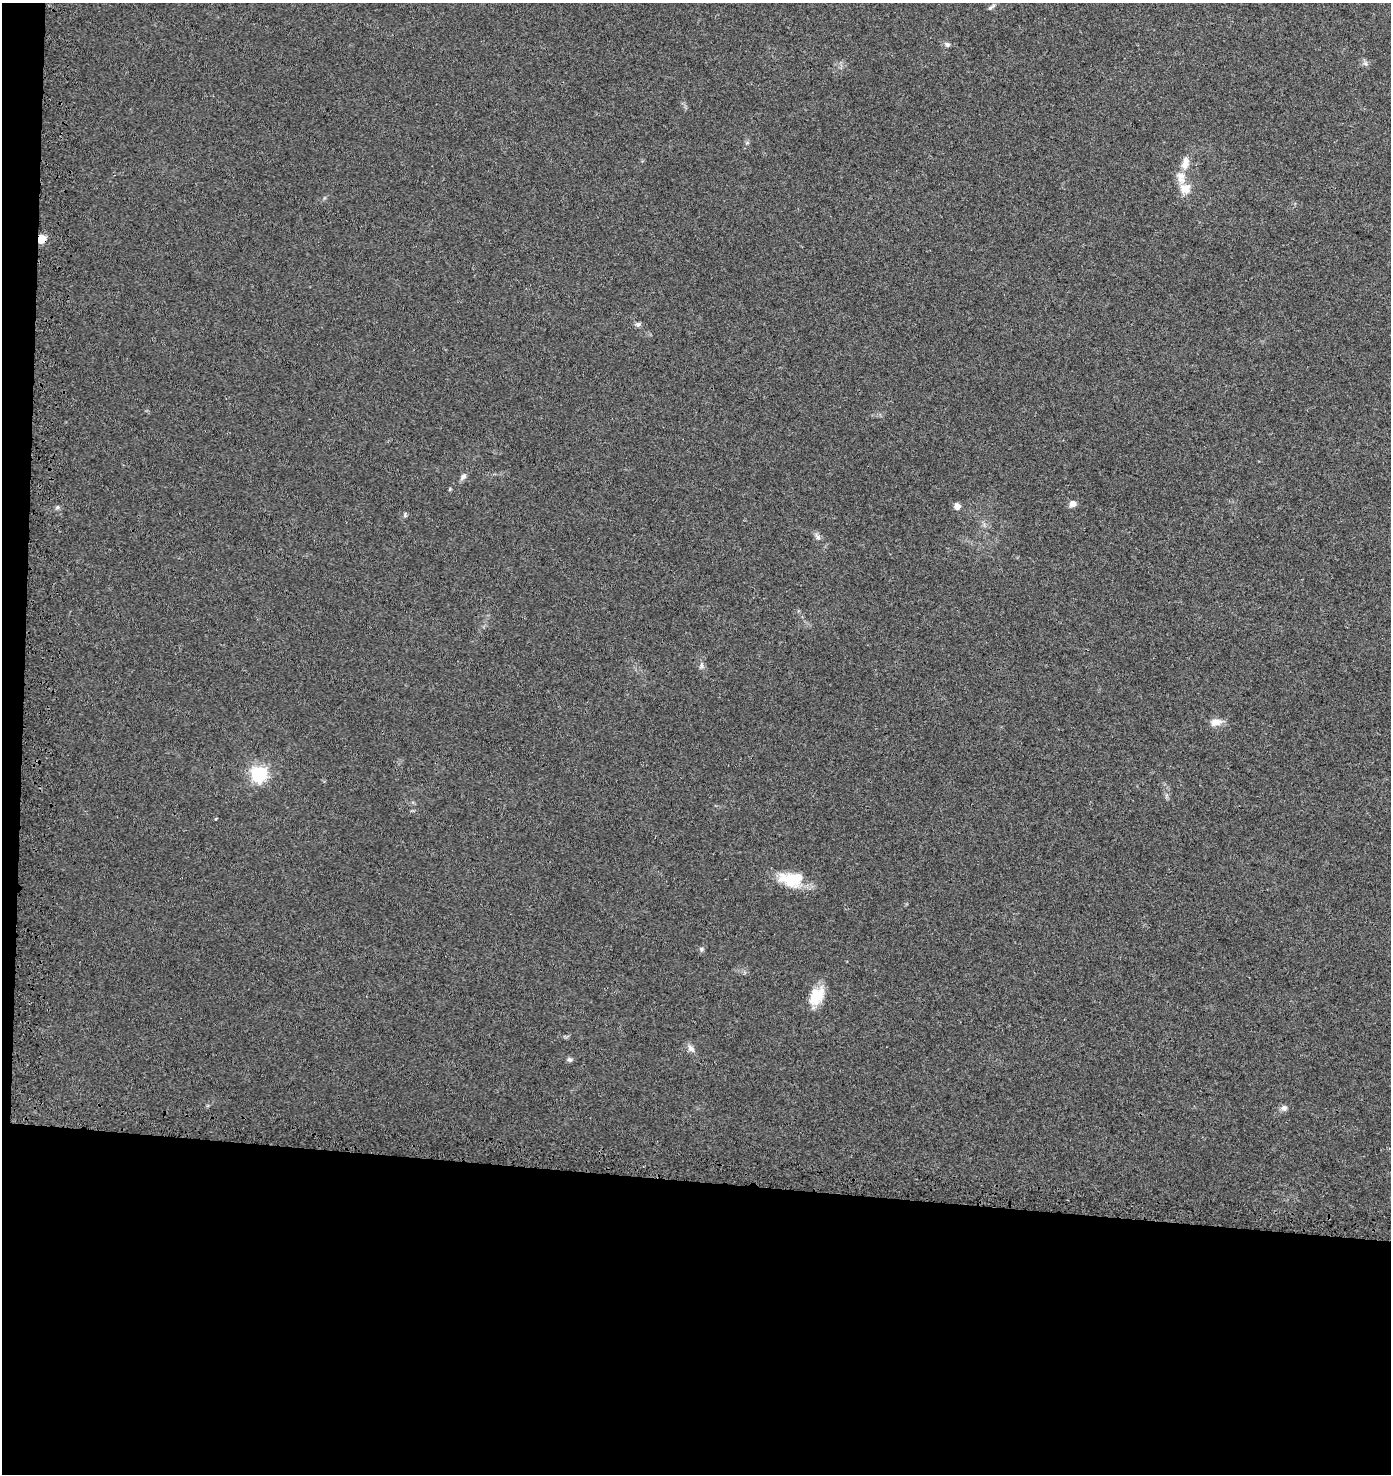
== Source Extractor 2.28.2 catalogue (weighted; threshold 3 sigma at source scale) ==
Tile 7 of 3 x 3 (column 1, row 3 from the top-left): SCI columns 327-1715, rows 110-1581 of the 4870 x 4628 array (HDU 1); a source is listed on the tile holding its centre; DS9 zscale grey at full resolution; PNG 1393 x 1476 px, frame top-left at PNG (2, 3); no overlay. Shown black and unused: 21% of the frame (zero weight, under 3 of 4 exposures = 9% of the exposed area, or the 3 px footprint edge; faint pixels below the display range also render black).
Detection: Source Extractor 2.28.2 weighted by HDU 2 'WHT'; one run over the whole footprint, this tile lists its part. Background 0.0306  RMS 0.0039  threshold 0.0177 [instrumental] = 3 sigma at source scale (4.5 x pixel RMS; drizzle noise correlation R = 1.50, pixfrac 1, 0.0396/0.0396 arcsec/px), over >= 5 px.
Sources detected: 23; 1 inside a brighter listed object's ellipse — not listed separately; the other 22 listed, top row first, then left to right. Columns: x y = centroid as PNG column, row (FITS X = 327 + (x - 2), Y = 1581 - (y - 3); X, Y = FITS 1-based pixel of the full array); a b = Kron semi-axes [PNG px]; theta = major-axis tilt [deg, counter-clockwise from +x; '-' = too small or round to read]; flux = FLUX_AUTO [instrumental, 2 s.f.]
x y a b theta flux
991 7 12 4 39 0.95
947 44 8 6 -27 0.98
1366 64 8 3 -19 0.76
1185 163 18 10 78 3.9
1185 188 16 14 14 4.8
41 239 5 5 - 16
638 324 7 6 - 1
463 477 10 6 43 1.3
1073 504 9 8 - 1.9
957 506 6 5 - 3.2
57 507 6 4 89 0.64
405 515 7 4 89 0.59
817 537 10 7 -56 1.4
701 665 9 4 -90 0.97
1216 722 15 9 15 3.4
259 774 7 6 - 110
791 879 30 17 -6 14
701 949 7 5 -78 0.75
817 996 24 15 59 8.9
691 1048 12 7 -50 1.8
570 1060 8 6 -41 0.88
1284 1108 9 8 - 1.4
Overlapping masked pixels (flux is a lower limit): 1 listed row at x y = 41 239